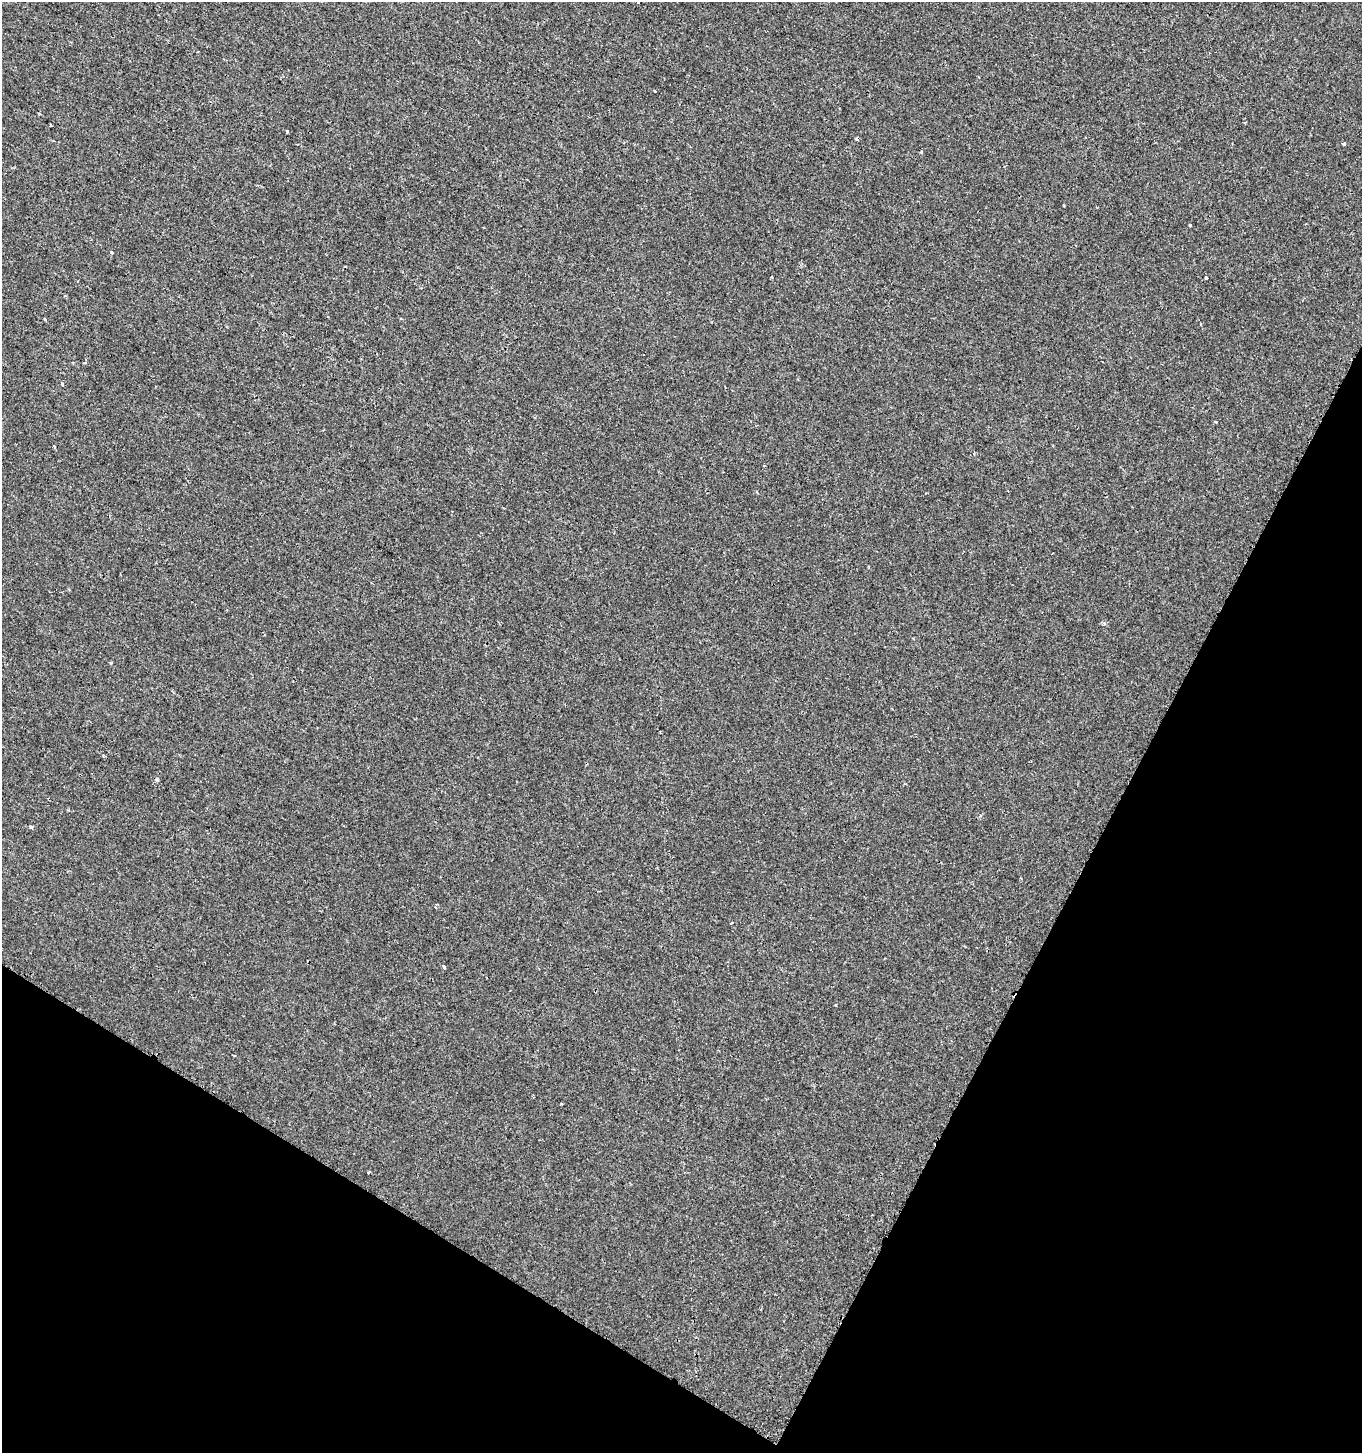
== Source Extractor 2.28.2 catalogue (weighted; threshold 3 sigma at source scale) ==
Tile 15 of 4 x 4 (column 3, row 4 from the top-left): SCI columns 2986-4345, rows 6-1456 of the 5908 x 5820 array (HDU 1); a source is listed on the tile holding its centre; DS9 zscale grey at full resolution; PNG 1364 x 1455 px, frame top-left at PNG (2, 2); no overlay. Shown black and unused: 26% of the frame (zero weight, under 2 of 3 exposures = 1% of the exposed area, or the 3 px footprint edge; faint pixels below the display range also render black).
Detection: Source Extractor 2.28.2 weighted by HDU 2 'WHT'; one run over the whole footprint, this tile lists its part. Background -2.56e-04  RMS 0.0025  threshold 0.0113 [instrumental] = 3 sigma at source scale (4.5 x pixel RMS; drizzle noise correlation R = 1.50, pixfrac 1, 0.0396/0.0396 arcsec/px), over >= 5 px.
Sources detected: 21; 2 cosmic-ray / hot-pixel residue — not listed; the other 19 listed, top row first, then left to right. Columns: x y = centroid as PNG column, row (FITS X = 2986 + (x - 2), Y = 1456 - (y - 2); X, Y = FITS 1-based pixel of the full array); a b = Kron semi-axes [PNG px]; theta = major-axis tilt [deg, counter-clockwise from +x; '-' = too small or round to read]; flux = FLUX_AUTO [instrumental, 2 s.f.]
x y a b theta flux
287 131 3 3 - 0.48
857 139 3 3 - 0.48
1344 144 3 3 - 0.84
921 152 3 3 - 0.34
1190 225 3 3 - 0.76
1206 278 3 3 - 2
45 320 3 2 - 0.36
85 363 4 3 - 0.29
62 384 4 3 - 0.32
1215 422 4 3 - 0.31
54 446 3 3 - 0.46
1104 623 5 4 - 0.52
111 663 3 3 - 0.3
157 780 4 3 - 2
31 827 5 4 - 0.46
444 967 4 3 - 0.39
835 1005 3 3 - 0.24
561 1104 3 2 - 0.24
369 1173 3 3 - 1.3
Unlisted compact peaks at least as high as the median listed source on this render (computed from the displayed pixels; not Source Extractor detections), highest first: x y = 111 252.